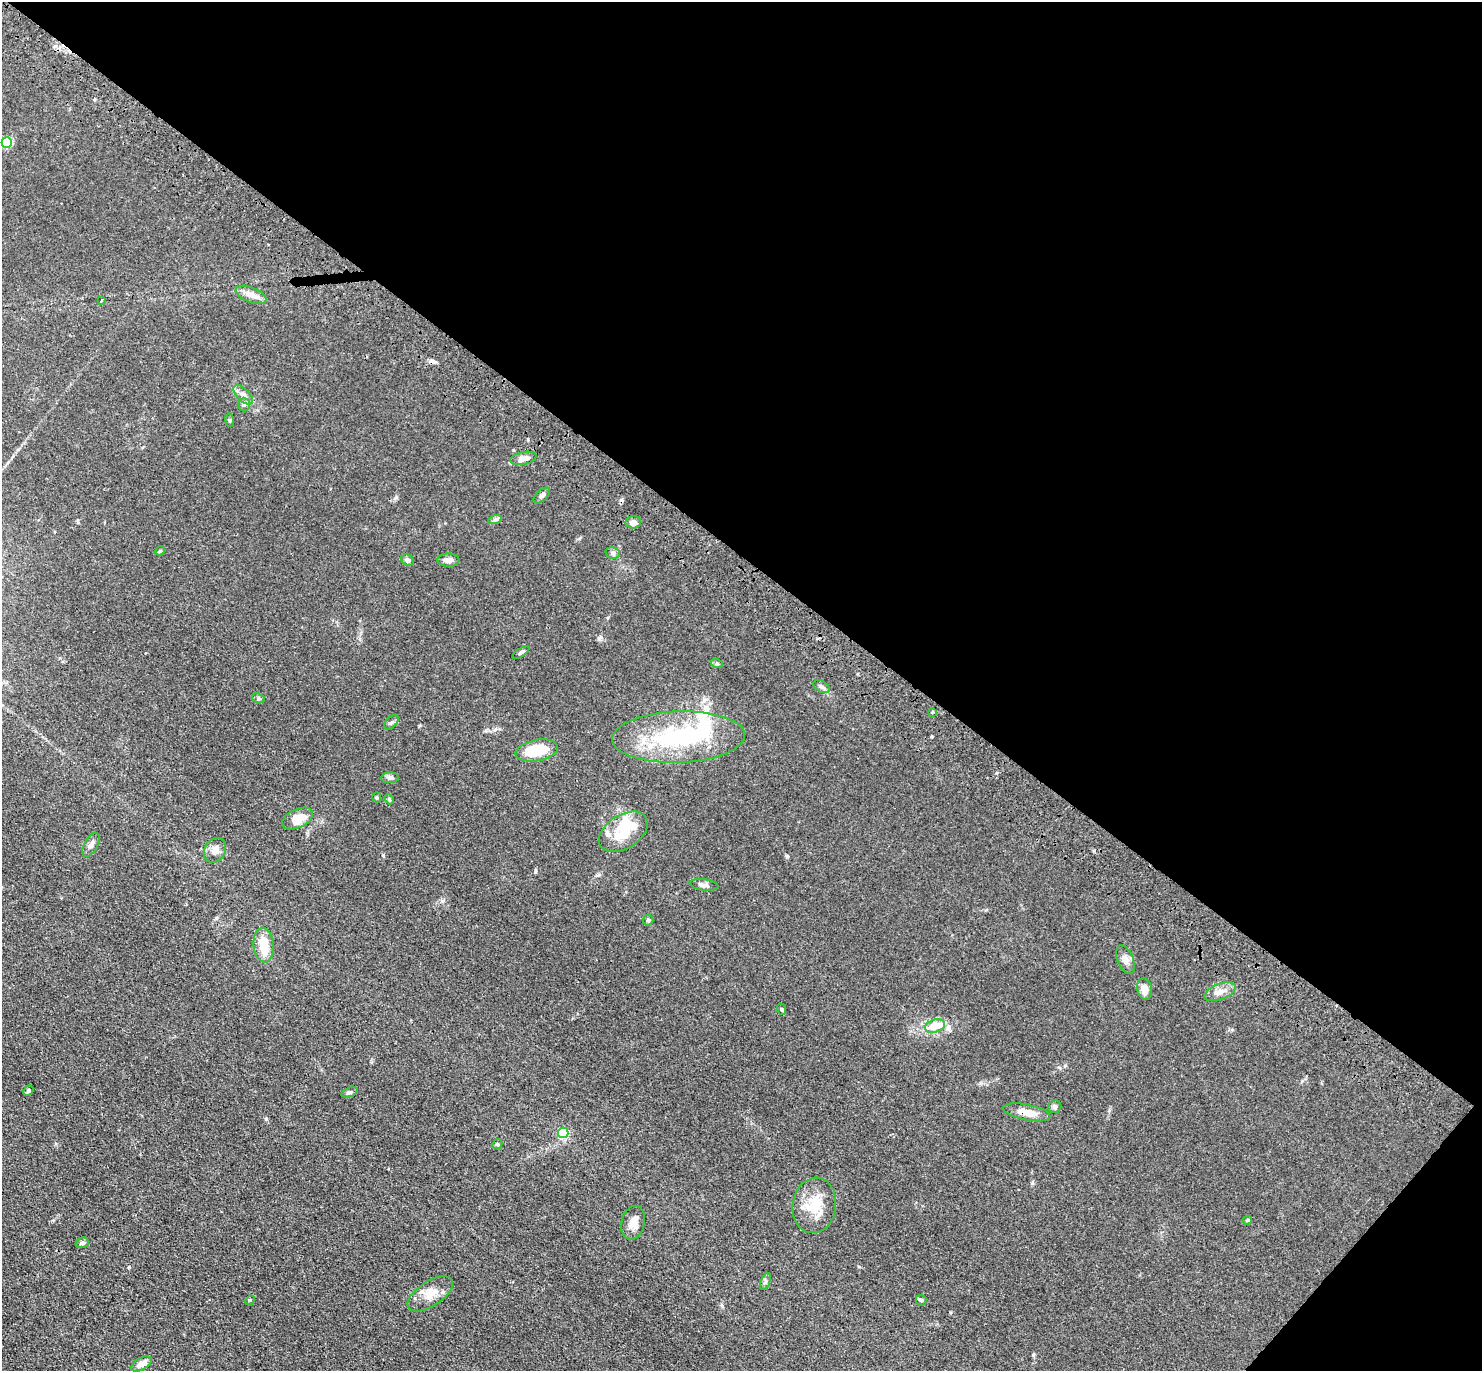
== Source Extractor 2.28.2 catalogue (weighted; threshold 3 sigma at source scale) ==
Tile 8 of 4 x 4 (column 4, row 2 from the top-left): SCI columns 4491-5970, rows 3094-4462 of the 6001 x 6022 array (HDU 1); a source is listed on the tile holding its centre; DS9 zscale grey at full resolution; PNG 1484 x 1373 px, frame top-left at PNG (2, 2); each listed source drawn as its Kron ellipse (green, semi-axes under 4 px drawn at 4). Shown black and unused: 42% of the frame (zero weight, under 3 of 4 exposures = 4% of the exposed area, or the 3 px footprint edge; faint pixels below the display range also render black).
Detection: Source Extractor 2.28.2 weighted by HDU 2 'WHT'; one run over the whole footprint, this tile lists its part. Background 0.0394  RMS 0.0046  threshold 0.0208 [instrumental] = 3 sigma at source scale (4.5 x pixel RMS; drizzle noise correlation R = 1.50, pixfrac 1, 0.05/0.05 arcsec/px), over >= 5 px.
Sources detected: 61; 3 inside a brighter object's white glare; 2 cosmic-ray / hot-pixel residue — neither listed nor drawn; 4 inside a brighter listed object's ellipse — not listed separately; the other 52 listed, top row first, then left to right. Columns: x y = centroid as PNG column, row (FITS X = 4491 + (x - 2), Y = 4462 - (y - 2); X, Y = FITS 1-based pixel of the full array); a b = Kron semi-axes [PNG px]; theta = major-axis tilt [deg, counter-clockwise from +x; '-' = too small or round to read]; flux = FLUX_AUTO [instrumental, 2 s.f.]
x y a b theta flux
7 143 5 5 - 31
251 295 16 7 -22 3.2
101 300 4 2 - 1
243 395 12 6 -46 2.2
244 405 7 6 - 1
230 420 6 3 -82 0.56
523 458 13 6 11 3.6
542 495 10 5 44 1.4
495 519 7 4 20 0.9
633 522 8 6 5 2.2
160 551 5 4 - 0.45
613 553 7 5 -13 1.1
408 560 7 5 -31 1.7
448 560 11 6 -2 2.1
521 652 9 4 34 0.98
717 664 6 4 -19 0.68
821 687 9 5 -34 1.2
258 698 7 4 -18 0.73
932 712 3 3 - 0.7
391 722 9 5 44 1.1
679 737 66 25 2 50
537 750 21 10 11 15
390 778 9 5 1 1.1
377 797 5 4 - 0.62
389 799 5 4 - 0.62
298 819 16 9 25 7.2
623 832 27 17 33 11
91 845 13 6 61 1.7
215 850 13 10 56 3.1
704 885 14 5 -8 1.8
648 920 5 5 - 0.71
264 945 17 10 -84 8.7
1125 960 15 8 -68 2.4
1144 989 11 7 -78 4.2
1220 992 16 8 21 3.3
781 1009 6 3 -70 0.55
935 1026 10 6 15 8
28 1090 6 4 49 0.65
349 1092 8 4 20 1.1
1055 1107 7 6 - 1.1
1027 1112 24 8 -11 5.2
563 1133 5 5 - 33
497 1144 5 4 - 0.66
814 1205 28 21 81 12
1247 1220 5 4 - 0.61
633 1223 17 11 76 4.1
82 1243 7 5 17 1.1
765 1282 9 4 69 0.97
430 1294 26 12 34 6.3
250 1300 5 4 - 0.44
921 1300 5 5 - 0.67
141 1364 11 6 30 2.9
Overlapping masked pixels (flux is a lower limit): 1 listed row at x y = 1027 1112
Unlisted compact peaks at least as high as the median listed source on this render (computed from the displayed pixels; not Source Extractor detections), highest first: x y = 787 856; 535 872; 1033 1355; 599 638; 383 855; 396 497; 932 736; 266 1119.